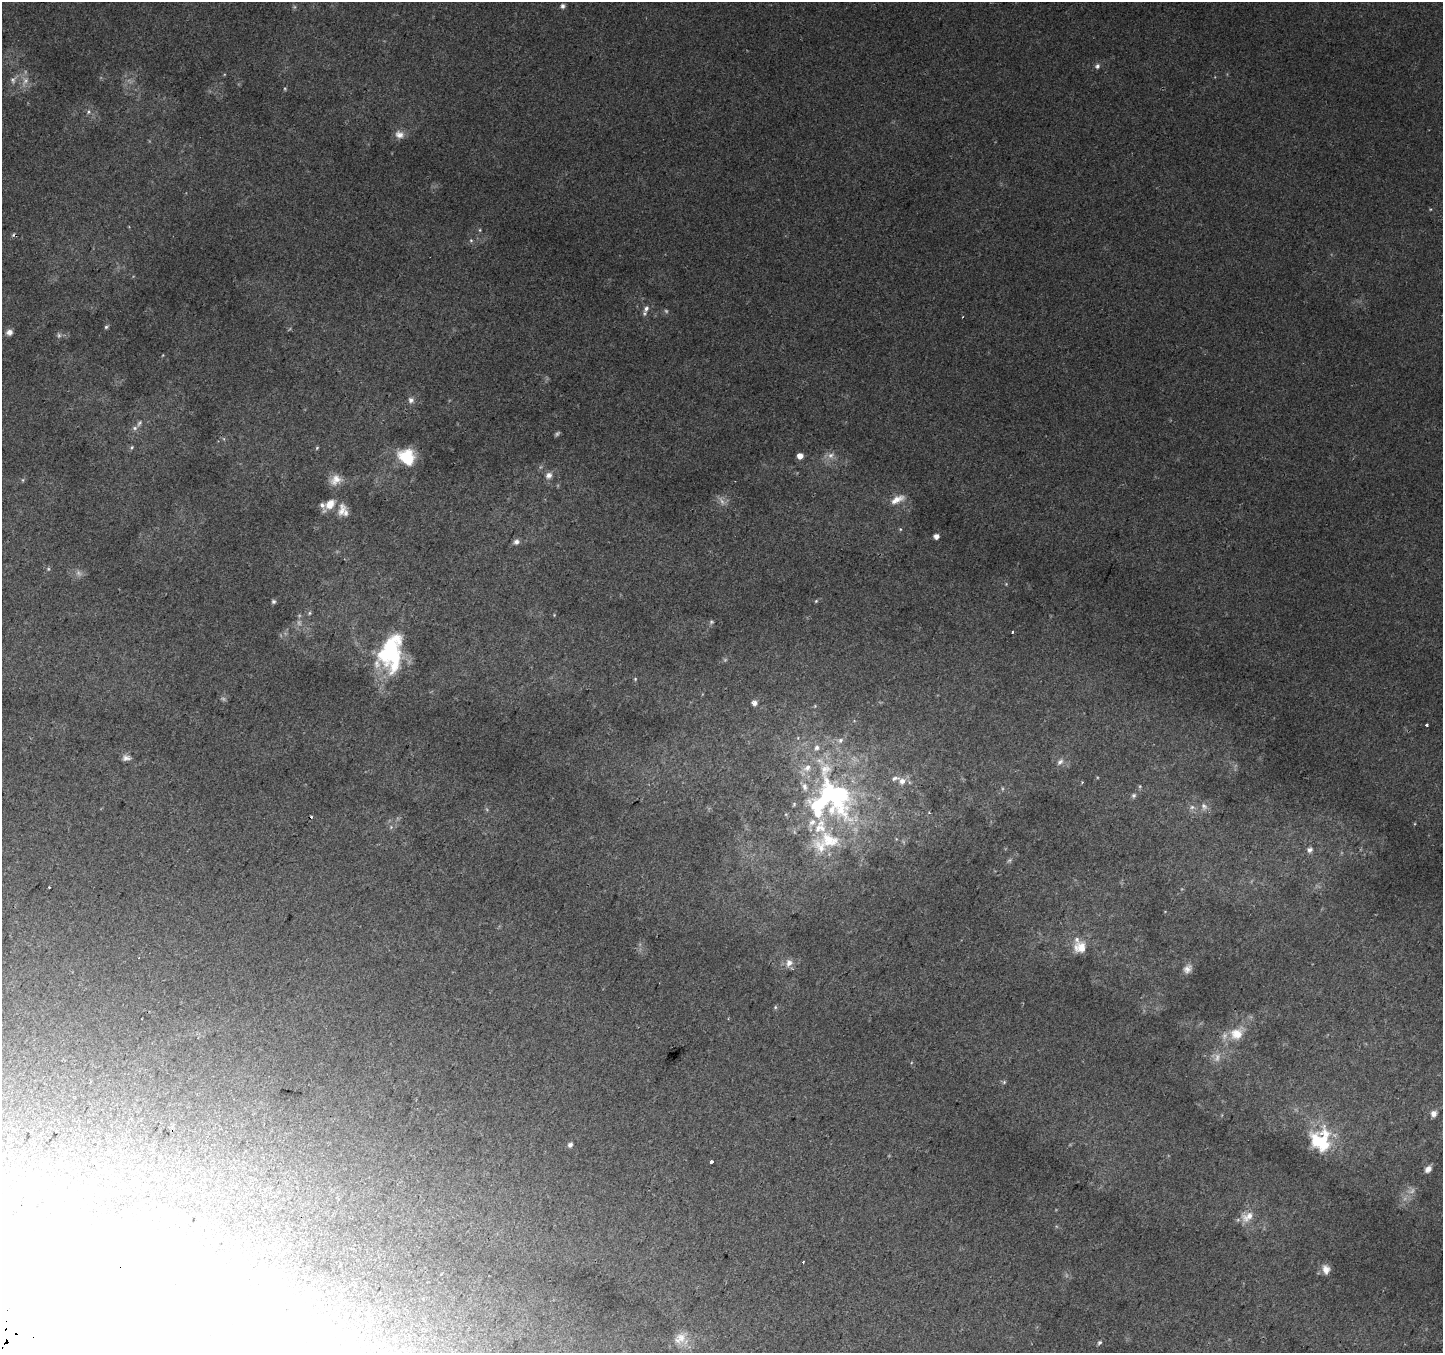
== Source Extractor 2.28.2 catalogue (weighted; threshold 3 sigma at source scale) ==
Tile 7 of 4 x 4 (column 3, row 2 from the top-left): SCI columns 2913-4353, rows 3005-4355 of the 5817 x 5943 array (HDU 1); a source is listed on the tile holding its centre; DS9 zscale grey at full resolution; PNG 1445 x 1355 px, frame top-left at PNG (2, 2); no overlay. Shown black and unused: <1% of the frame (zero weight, under 2 of 3 exposures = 2% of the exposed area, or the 3 px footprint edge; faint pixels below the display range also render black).
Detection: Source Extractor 2.28.2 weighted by HDU 2 'WHT'; one run over the whole footprint, this tile lists its part. Background 0.00904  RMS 0.004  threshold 0.0181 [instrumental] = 3 sigma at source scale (4.5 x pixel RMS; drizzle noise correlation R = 1.50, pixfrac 1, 0.0396/0.0396 arcsec/px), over >= 5 px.
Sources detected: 104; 15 too faint to see at this stretch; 2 inside a brighter object's white glare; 3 cosmic-ray / hot-pixel residue — not listed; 14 inside a brighter listed object's ellipse — not listed separately; the other 70 listed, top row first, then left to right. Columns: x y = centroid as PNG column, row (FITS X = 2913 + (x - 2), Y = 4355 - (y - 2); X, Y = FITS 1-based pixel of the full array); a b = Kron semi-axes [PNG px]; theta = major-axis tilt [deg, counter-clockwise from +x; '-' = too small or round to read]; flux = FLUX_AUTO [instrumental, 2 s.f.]
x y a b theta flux
562 6 6 6 - 1.1
1097 66 7 6 - 1.2
13 80 10 8 84 1.7
25 81 16 8 61 3.1
88 112 6 5 - 0.86
399 134 12 10 -23 2.8
480 230 5 3 - 0.44
471 240 5 5 - 0.58
646 308 11 7 63 1.9
106 327 6 4 28 0.63
9 332 7 6 - 1.7
59 335 8 6 -88 0.95
163 355 5 3 - 0.3
411 400 8 8 - 1.5
139 423 9 5 55 1
135 428 8 5 -27 1.1
132 447 6 4 71 0.55
317 448 5 4 - 0.46
831 455 11 8 31 2.5
800 456 5 4 - 4.1
407 457 16 13 -45 16
549 475 10 8 44 2.1
23 480 6 4 -90 0.48
336 480 16 12 29 4.4
897 499 21 8 27 4.4
330 504 15 11 44 5.1
342 511 21 10 78 3.8
900 529 5 4 - 0.4
936 536 4 4 - 2.5
516 542 7 6 - 1.5
273 601 6 5 - 0.78
816 601 5 4 - 0.49
309 613 6 4 89 0.6
554 615 4 4 - 0.3
711 622 6 5 - 0.72
1012 632 3 3 - 0.63
389 650 49 23 64 35
635 679 5 4 - 0.43
754 703 7 6 - 1.5
1426 725 3 3 - 1.6
840 740 9 7 54 1.7
126 758 10 7 -5 1.7
1060 762 11 7 48 1.8
902 781 8 8 - 3
1082 782 4 3 - 0.41
833 795 71 38 -61 97
1134 795 6 6 - 0.88
794 804 6 5 - 0.56
1204 806 11 8 -66 1.9
1192 807 6 6 - 1.2
786 814 5 3 - 0.38
391 827 5 4 - 0.59
820 847 29 15 -46 9.8
1310 850 8 7 - 1.5
49 887 2 2 - 0.32
1080 947 17 16 - 6.2
789 963 11 10 - 2.8
1187 969 13 9 53 2.3
775 1007 6 5 - 0.59
1237 1033 21 16 37 8.3
1004 1082 6 4 47 0.56
1434 1114 7 7 - 2.1
1324 1139 28 13 84 15
570 1145 5 4 - 1.4
712 1161 3 3 - 1.8
1428 1169 8 6 45 1.9
1247 1217 20 12 28 5.2
1326 1269 11 9 -77 2.8
681 1337 15 14 - 4.9
1099 1343 6 5 - 0.79